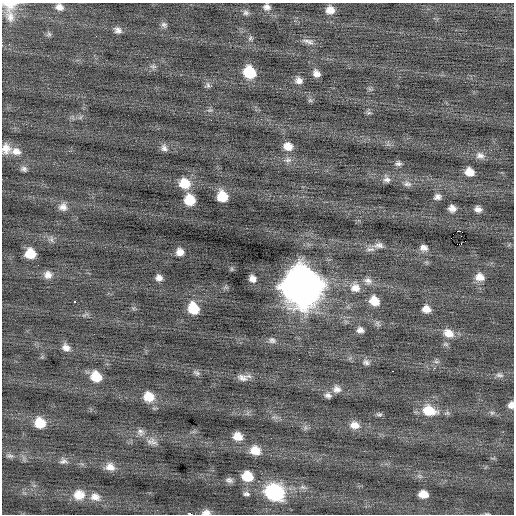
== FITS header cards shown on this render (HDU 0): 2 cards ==
NAXIS1  =                  512 / Axis length
NAXIS2  =                  512 / Axis length

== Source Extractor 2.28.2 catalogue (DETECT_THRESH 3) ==
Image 512 x 512 px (HDU 0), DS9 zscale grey, 1 PNG px = 1 image px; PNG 516 x 516 px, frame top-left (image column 1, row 512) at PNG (2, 3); no overlay
Background 0.00675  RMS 0.79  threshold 2.36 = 3 sigma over >= 5 px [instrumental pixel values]
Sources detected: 100; all 100 listed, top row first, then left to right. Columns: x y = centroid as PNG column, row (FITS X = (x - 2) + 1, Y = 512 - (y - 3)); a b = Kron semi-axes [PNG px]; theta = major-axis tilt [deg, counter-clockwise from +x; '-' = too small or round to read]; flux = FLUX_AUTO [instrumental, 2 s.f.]
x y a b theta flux
10 5 19 13 2 760
59 7 10 8 -19 320
267 7 10 8 -17 260
330 10 9 9 - 490
246 13 8 7 - 160
10 16 18 12 -65 590
164 25 9 7 -42 160
118 30 9 7 -22 240
49 34 7 6 - 110
250 38 7 5 47 110
306 41 13 8 -7 270
153 66 9 6 -7 150
250 72 10 9 - 2100
316 73 8 7 - 320
299 81 10 9 - 290
208 85 8 7 - 150
310 100 6 6 - 97
210 110 7 5 10 110
369 113 8 4 8 97
81 117 7 4 70 85
288 146 10 8 -14 530
164 148 10 8 -58 220
6 149 13 11 -80 520
16 151 14 10 -7 430
480 155 12 9 -17 320
288 160 11 7 12 230
398 164 8 6 3 150
24 169 9 7 -10 170
469 172 8 7 - 610
387 179 11 8 -58 230
184 183 12 11 - 1100
407 184 12 7 -4 240
222 196 9 8 - 1200
437 197 9 7 20 230
190 200 9 8 - 1300
63 207 11 11 - 360
452 208 7 6 - 320
478 209 7 5 -10 250
458 231 3 2 - 560
461 236 2 2 - 38
51 239 10 6 -86 160
461 243 3 2 - 110
379 245 14 8 3 300
424 248 10 8 -13 290
370 249 14 6 -3 240
180 252 8 8 - 380
30 253 9 8 - 980
232 269 6 4 90 67
48 275 10 9 - 360
480 277 11 9 -13 490
159 278 7 7 - 270
252 279 7 6 - 300
368 281 13 9 -24 330
302 286 16 15 - 140000
355 288 14 13 - 600
74 301 2 2 - 41
374 301 10 9 - 850
193 308 10 9 - 1500
426 309 9 7 -13 430
85 315 12 3 23 110
377 323 10 5 -55 140
360 330 9 7 -9 250
448 333 15 11 -31 630
272 340 10 8 -8 210
66 347 10 8 -37 330
366 362 10 9 - 210
436 362 7 4 -1 110
434 368 2 2 - 270
392 371 3 2 - 180
197 373 10 6 -31 150
499 375 11 7 -11 200
96 377 10 9 - 1200
242 378 15 9 -15 360
337 389 11 10 - 350
328 395 9 7 -17 200
149 397 12 10 -28 890
511 405 8 6 82 300
429 411 16 12 -15 1300
492 413 7 6 - 120
379 415 8 5 -1 110
40 423 10 10 - 1100
354 425 13 10 -13 500
305 428 7 4 72 110
140 432 11 10 - 280
237 436 10 9 - 610
152 441 16 10 -12 380
255 450 12 10 -17 760
10 456 10 6 -5 170
63 461 12 9 2 240
110 467 12 10 -16 460
247 476 11 10 - 1200
229 480 10 7 -14 200
274 492 13 11 -20 7800
246 494 9 6 -5 150
423 494 8 6 -8 600
79 495 14 13 - 830
95 497 14 11 -21 520
206 512 11 7 5 290
487 513 6 3 -8 53
190 514 4 2 - 2200
At the frame edge (FLAGS 8, measured only in part): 6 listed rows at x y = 10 5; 6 149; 511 405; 206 512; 487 513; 190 514